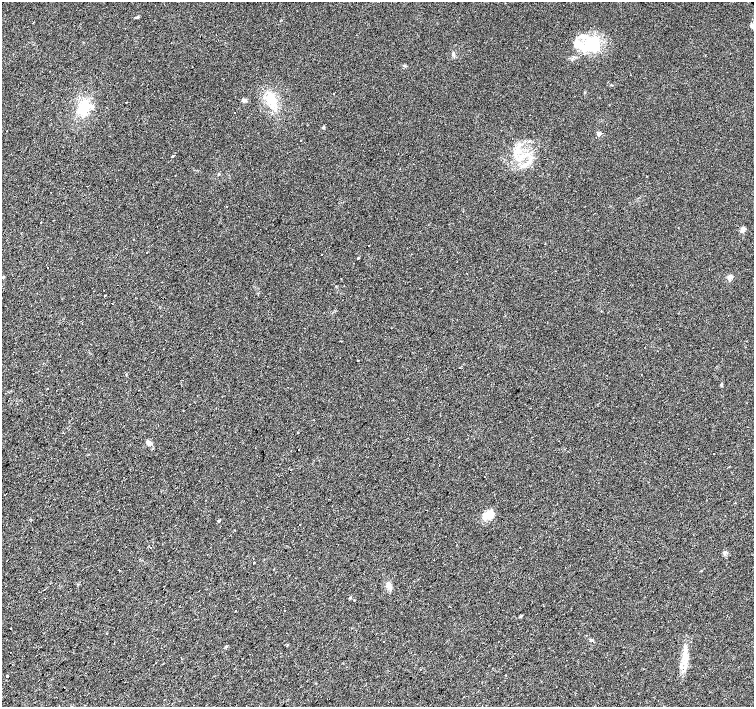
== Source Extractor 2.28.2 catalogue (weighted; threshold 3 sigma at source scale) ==
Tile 7 of 4 x 4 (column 3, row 2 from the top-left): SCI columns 3012-4515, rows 3046-4454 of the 6019 x 6023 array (HDU 1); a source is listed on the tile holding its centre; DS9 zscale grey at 2 x 2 block average (1 PNG px = mean of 2 x 2 image px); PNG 756 x 709 px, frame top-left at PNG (2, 2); no overlay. Shown black and unused: <1% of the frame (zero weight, under 2 of 3 exposures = <1% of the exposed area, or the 3 px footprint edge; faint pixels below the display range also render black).
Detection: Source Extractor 2.28.2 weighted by HDU 2 'WHT'; one run over the whole footprint, this tile lists its part. Background 0.0279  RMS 0.0059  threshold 0.0267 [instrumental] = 3 sigma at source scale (4.5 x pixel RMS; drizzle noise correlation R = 1.50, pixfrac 1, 0.0396/0.0396 arcsec/px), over >= 5 px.
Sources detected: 84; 21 cosmic-ray / hot-pixel residue — not listed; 3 inside a brighter listed object's ellipse — not listed separately; the other 60 listed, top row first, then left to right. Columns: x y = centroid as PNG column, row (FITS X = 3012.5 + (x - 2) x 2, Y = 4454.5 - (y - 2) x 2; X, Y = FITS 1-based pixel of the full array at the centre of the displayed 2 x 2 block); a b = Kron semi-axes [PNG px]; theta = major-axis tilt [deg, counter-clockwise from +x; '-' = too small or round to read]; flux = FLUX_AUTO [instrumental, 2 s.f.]
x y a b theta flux
752 26 6 4 -75 3.4
591 45 22 16 23 53
268 93 3 2 - 1.8
334 94 2 2 - 1.8
244 100 6 4 11 2.9
126 102 2 2 - 1.8
274 105 5 3 - 3.3
84 108 14 10 77 39
234 112 2 2 - 28
323 127 4 3 - 1.6
599 134 5 4 - 4.1
300 140 2 2 - 0.93
520 145 11 3 27 4.9
172 156 3 2 - 11
522 156 8 6 24 11
528 162 8 3 36 5.7
219 174 3 3 - 1.3
175 175 2 2 - 1.2
40 222 2 2 - 3.5
743 229 3 3 - 13
133 239 2 2 - 0.53
369 246 2 2 - 4
147 253 2 2 - 3.4
358 258 2 2 - 4.1
47 267 2 2 - 4.5
58 269 2 2 - 0.48
3 277 3 2 - 1.2
730 277 5 4 - 7.1
104 296 2 2 - 5.7
112 304 2 2 - 3
163 349 2 2 - 1.3
358 360 2 2 - 1.1
721 385 3 3 - 1.3
47 389 2 2 - 8.2
139 390 2 2 - 2.1
63 433 2 2 - 0.82
149 444 6 4 14 3.6
255 448 2 2 - 1.1
714 453 2 2 - 4.5
392 455 2 2 - 0.73
488 515 14 9 14 16
219 521 2 2 - 2.4
300 525 2 2 - 0.54
151 547 2 2 - 2
254 563 2 2 - 4.3
565 567 2 2 - 0.61
119 570 2 2 - 1.5
701 571 3 2 - 0.79
389 586 8 6 84 6.1
354 600 2 2 - 1.9
285 610 2 2 - 1.7
521 616 5 2 - 1.2
10 629 2 2 - 19
591 640 4 3 - 1.8
384 642 2 2 - 0.75
226 646 4 3 - 1.4
10 652 2 2 - 1.3
684 657 13 6 76 13
343 663 2 2 - 0.81
7 676 2 2 - 26
Diffuse or blended objects may show on this block-average render without a row.